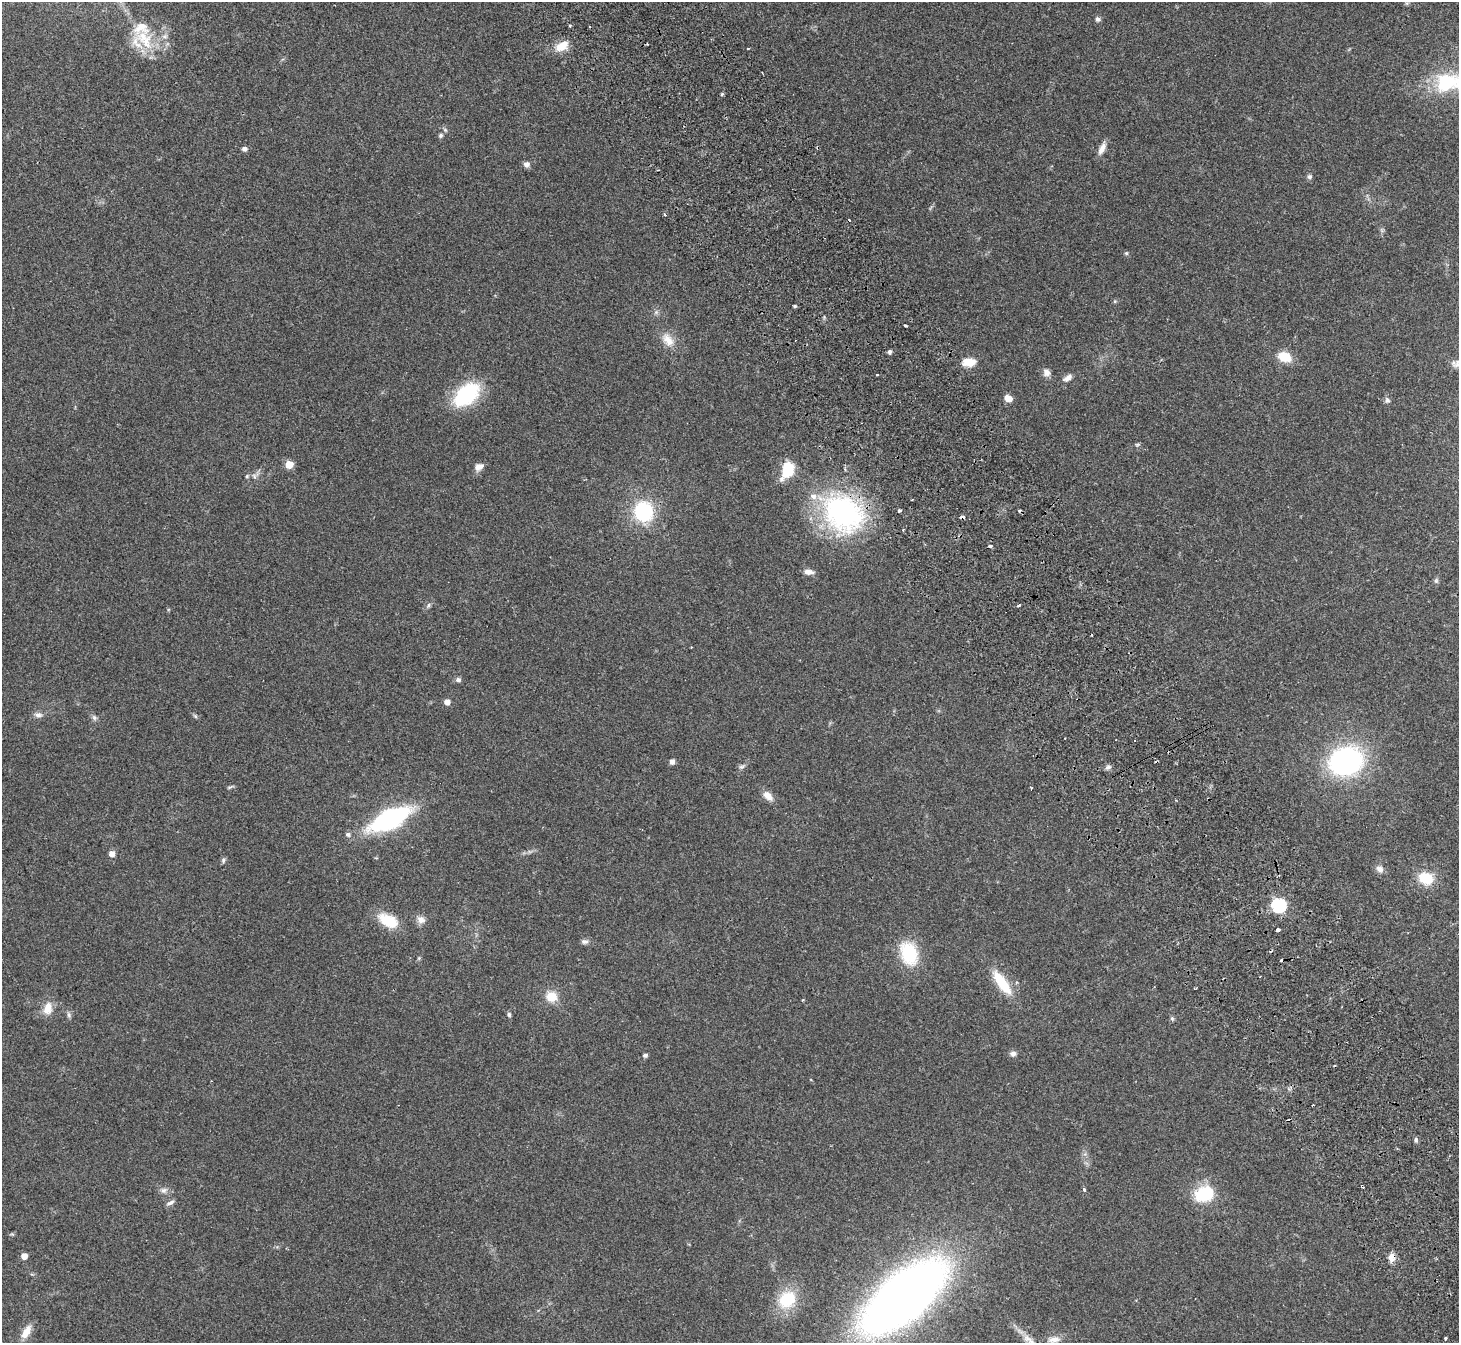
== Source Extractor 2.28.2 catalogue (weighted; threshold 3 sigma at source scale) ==
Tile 6 of 4 x 4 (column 2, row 2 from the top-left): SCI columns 1509-2965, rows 2880-4220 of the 5934 x 5893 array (HDU 1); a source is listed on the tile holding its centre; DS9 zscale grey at full resolution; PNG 1461 x 1345 px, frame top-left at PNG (2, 2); no overlay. Shown black and unused: <1% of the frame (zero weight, under 2 of 3 exposures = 3% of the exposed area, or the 3 px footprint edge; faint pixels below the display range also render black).
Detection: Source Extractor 2.28.2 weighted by HDU 2 'WHT'; one run over the whole footprint, this tile lists its part. Background 0.141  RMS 0.0088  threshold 0.0394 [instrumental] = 3 sigma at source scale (4.5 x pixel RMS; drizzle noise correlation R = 1.50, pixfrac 1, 0.05/0.05 arcsec/px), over >= 5 px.
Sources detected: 105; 1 too faint to see at this stretch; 11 cosmic-ray / hot-pixel residue — not listed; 2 inside a brighter listed object's ellipse — not listed separately; the other 91 listed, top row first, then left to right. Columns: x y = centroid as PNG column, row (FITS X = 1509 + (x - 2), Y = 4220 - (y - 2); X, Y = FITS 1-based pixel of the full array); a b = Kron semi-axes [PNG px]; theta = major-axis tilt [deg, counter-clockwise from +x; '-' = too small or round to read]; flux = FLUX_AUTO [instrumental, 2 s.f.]
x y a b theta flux
1407 3 5 5 - 1.2
1098 19 7 6 - 2.2
570 26 4 3 - 1.1
144 39 37 23 -44 39
561 46 16 9 36 14
1446 83 36 26 25 55
722 94 5 4 - 1
445 130 6 5 - 1.6
441 135 7 6 - 1.9
1102 148 16 7 64 6.5
244 149 6 5 - 2.8
526 164 8 7 - 3.5
1309 176 7 6 - 2.1
665 215 5 3 - 1.1
1126 253 5 5 - 1.2
1115 301 5 4 - 1.1
795 306 4 3 - 1.4
906 326 3 3 - 2
668 340 21 13 -56 12
889 352 5 4 - 2.4
1284 357 15 10 -18 17
969 362 17 10 2 11
1458 364 13 7 17 4.3
1046 372 10 8 -64 5
1068 378 13 7 36 4.5
467 394 31 19 41 63
1008 398 9 7 -16 6.8
1387 400 7 7 - 2.9
1137 445 6 5 - 1.4
289 465 5 5 - 22
479 467 11 8 28 5.5
787 470 18 11 66 29
247 476 5 5 - 1.3
254 476 7 5 -49 2.1
643 511 14 13 - 83
899 511 4 3 - 7.9
843 513 59 45 -39 150
962 517 4 3 - 3.4
990 546 3 3 - 10
809 572 12 6 -5 4.8
1436 581 8 6 90 1.7
428 605 8 5 71 1.8
1019 605 3 3 - 2.1
458 680 8 6 -16 2.3
447 702 5 5 - 6.5
38 715 12 7 -8 3.9
195 716 7 4 -45 1.4
94 718 8 6 -47 2.3
1346 761 27 22 15 190
672 762 6 6 - 2.9
742 766 10 6 28 2.5
1108 767 9 5 10 2.6
229 787 8 4 9 1.4
1031 788 3 2 - 0.87
768 796 14 8 -42 7.4
389 819 28 12 27 180
348 834 6 5 - 2.3
112 854 5 5 - 7.2
223 860 8 6 80 1.9
1379 869 11 8 -35 4.5
1426 878 14 11 -14 25
1279 905 7 6 - 160
388 920 25 14 -28 23
421 920 11 10 - 5.5
1278 930 4 3 - 4.5
585 941 9 6 5 3
909 953 27 19 -73 41
419 958 5 5 - 1.1
1002 983 35 11 -55 29
551 996 12 10 -26 16
803 1000 3 3 - 0.81
48 1008 17 11 78 11
509 1014 6 5 - 1.8
69 1015 9 5 -72 2.2
1172 1019 6 5 - 1.5
1013 1054 8 7 - 3.2
645 1055 4 4 - 2.7
1313 1105 3 2 - 1.2
1416 1140 7 5 -82 1.9
164 1190 10 8 12 3.9
1084 1190 5 4 - 1.9
1205 1194 25 18 22 36
170 1203 11 5 24 2.7
24 1256 5 5 - 8.2
1391 1258 12 8 87 5.9
903 1297 72 31 40 920
787 1299 18 15 41 40
26 1332 19 9 59 9.7
1445 1338 4 3 - 0.95
1054 1339 19 9 6 8.1
1029 1340 23 10 -40 12
Overlapping masked pixels (flux is a lower limit): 3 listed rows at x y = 843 513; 962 517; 1391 1258
Isophote crosses this tile's border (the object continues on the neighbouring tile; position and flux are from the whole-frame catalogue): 4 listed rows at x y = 1446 83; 1458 364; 1054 1339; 1029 1340